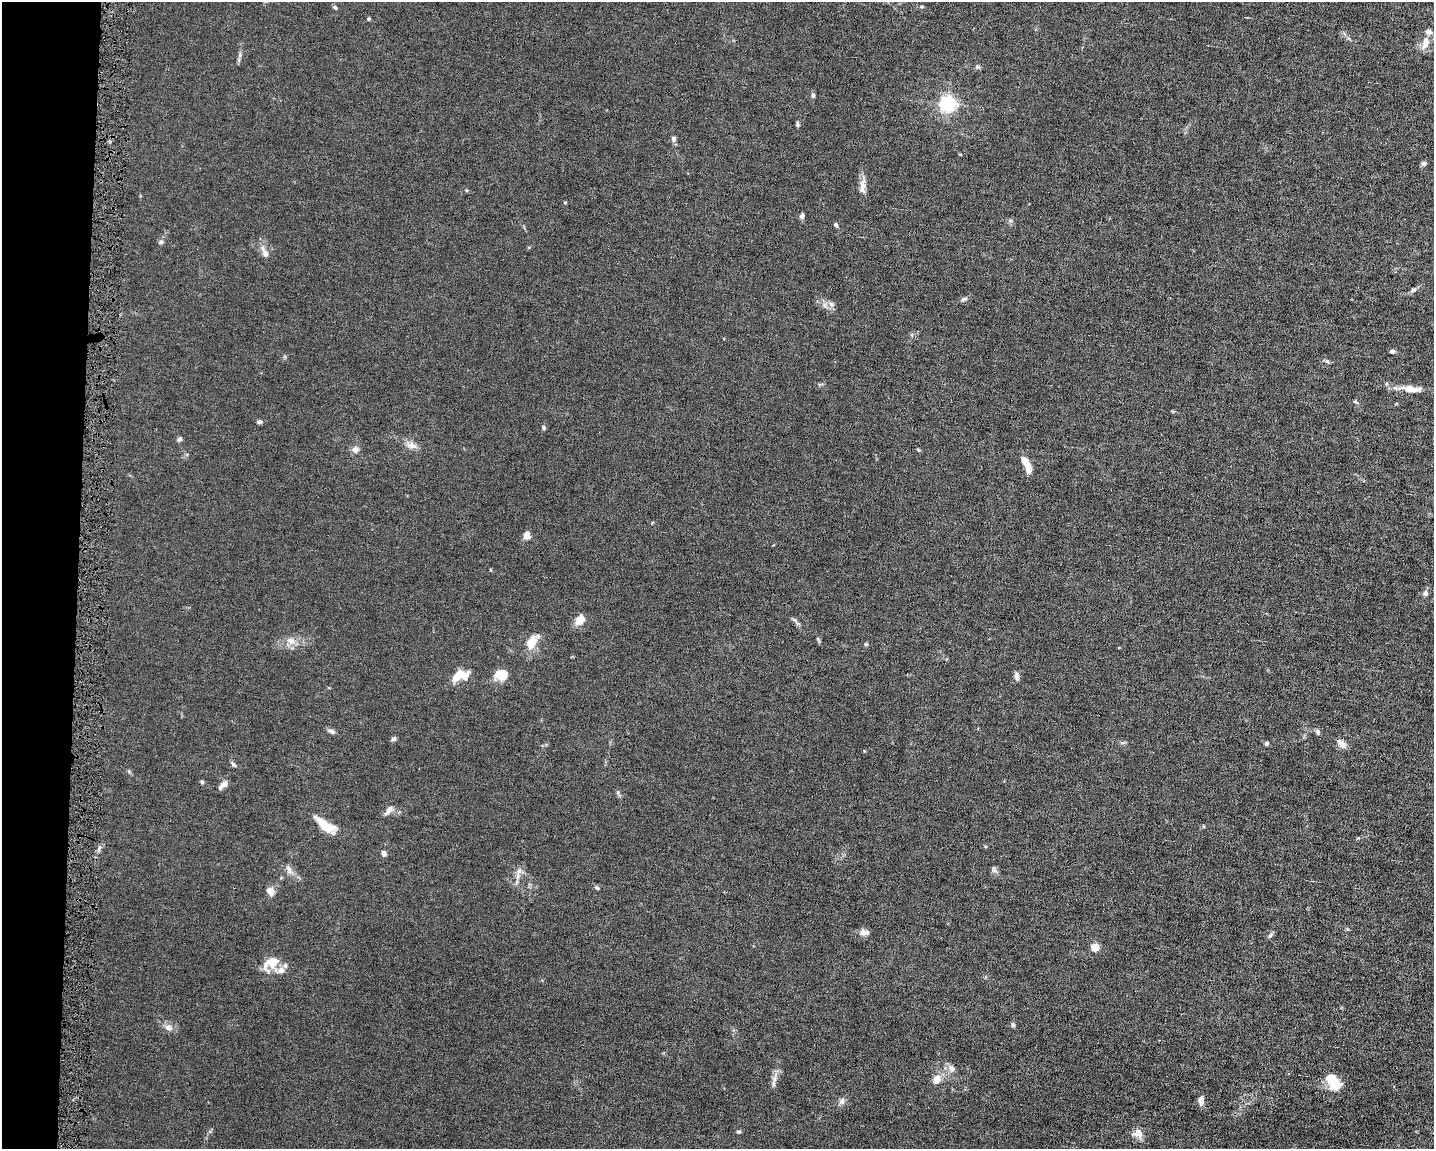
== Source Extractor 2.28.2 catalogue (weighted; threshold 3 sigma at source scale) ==
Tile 4 of 3 x 4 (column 1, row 2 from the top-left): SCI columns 219-1650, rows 2297-3443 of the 4623 x 4591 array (HDU 1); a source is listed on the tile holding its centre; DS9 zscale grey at full resolution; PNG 1436 x 1151 px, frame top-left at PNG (2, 2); no overlay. Shown black and unused: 5% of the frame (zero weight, under 4 of 8 exposures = <1% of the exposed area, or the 3 px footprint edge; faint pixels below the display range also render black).
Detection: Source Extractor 2.28.2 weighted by HDU 2 'WHT'; one run over the whole footprint, this tile lists its part. Background 0.0144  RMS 0.0024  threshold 0.00972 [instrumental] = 3 sigma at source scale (4.09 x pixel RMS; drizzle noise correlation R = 1.36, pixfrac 0.8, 0.05/0.05 arcsec/px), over >= 5 px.
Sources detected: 76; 1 inside a brighter object's white glare — not listed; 7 inside a brighter listed object's ellipse — not listed separately; the other 68 listed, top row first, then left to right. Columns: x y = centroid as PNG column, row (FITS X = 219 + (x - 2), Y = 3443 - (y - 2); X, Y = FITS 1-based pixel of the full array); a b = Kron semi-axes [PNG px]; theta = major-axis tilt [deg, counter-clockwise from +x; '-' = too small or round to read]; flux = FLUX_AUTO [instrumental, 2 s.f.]
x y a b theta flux
335 7 6 4 -47 0.35
368 19 4 4 - 0.3
1425 43 14 8 74 2
240 55 7 4 73 0.42
977 67 6 5 - 0.42
813 95 6 5 - 0.39
948 104 6 6 - 66
797 124 10 3 -87 0.4
673 139 8 6 -67 0.51
1424 163 7 6 - 0.44
862 186 22 8 82 1.7
802 216 6 5 - 0.74
836 224 5 4 - 0.41
161 242 7 6 - 0.46
265 254 8 7 - 1.1
1413 290 8 5 32 0.57
964 299 8 5 17 0.49
831 304 9 7 -45 0.93
1392 351 6 5 - 0.47
1327 361 7 4 -19 0.34
1409 389 21 10 -8 2.4
1355 401 5 4 - 0.26
259 422 6 4 0 0.55
544 428 5 5 - 0.35
180 439 6 5 - 0.48
412 445 13 8 -17 1.4
355 449 9 7 18 0.98
918 450 5 4 - 0.24
1027 465 19 6 -65 2.5
527 535 9 7 -80 1.2
1425 593 7 6 - 0.62
580 621 13 8 55 2.2
291 641 13 9 -26 1.6
531 642 21 12 65 2.9
866 644 5 4 - 0.24
460 675 20 11 20 3.7
504 676 19 9 15 2.2
1017 676 10 6 -88 0.76
332 731 10 6 -21 0.6
1318 732 7 6 - 0.46
393 739 7 5 33 0.44
1266 743 5 4 - 0.41
1342 744 14 7 -44 1.2
233 764 10 4 -46 0.37
202 782 6 4 -16 0.32
223 785 13 6 44 1.1
389 810 15 6 49 0.99
322 824 26 10 -45 4.3
384 853 6 5 - 0.75
289 869 14 6 -72 0.96
994 870 10 7 -45 0.57
519 871 10 6 68 0.95
597 888 7 4 -23 0.33
270 891 10 8 -57 1.5
862 932 9 8 - 0.89
1270 935 7 4 45 0.4
1095 947 5 5 - 7.1
271 963 22 15 44 4.3
1013 1025 6 5 - 0.39
168 1027 11 8 -12 1.1
951 1069 10 8 -59 1
937 1079 9 7 67 2.1
774 1083 11 4 86 0.71
1335 1083 10 9 - 4.7
842 1101 9 7 72 0.75
1201 1101 10 6 -86 1.2
739 1132 6 4 1 0.31
1136 1135 13 7 -22 1.1